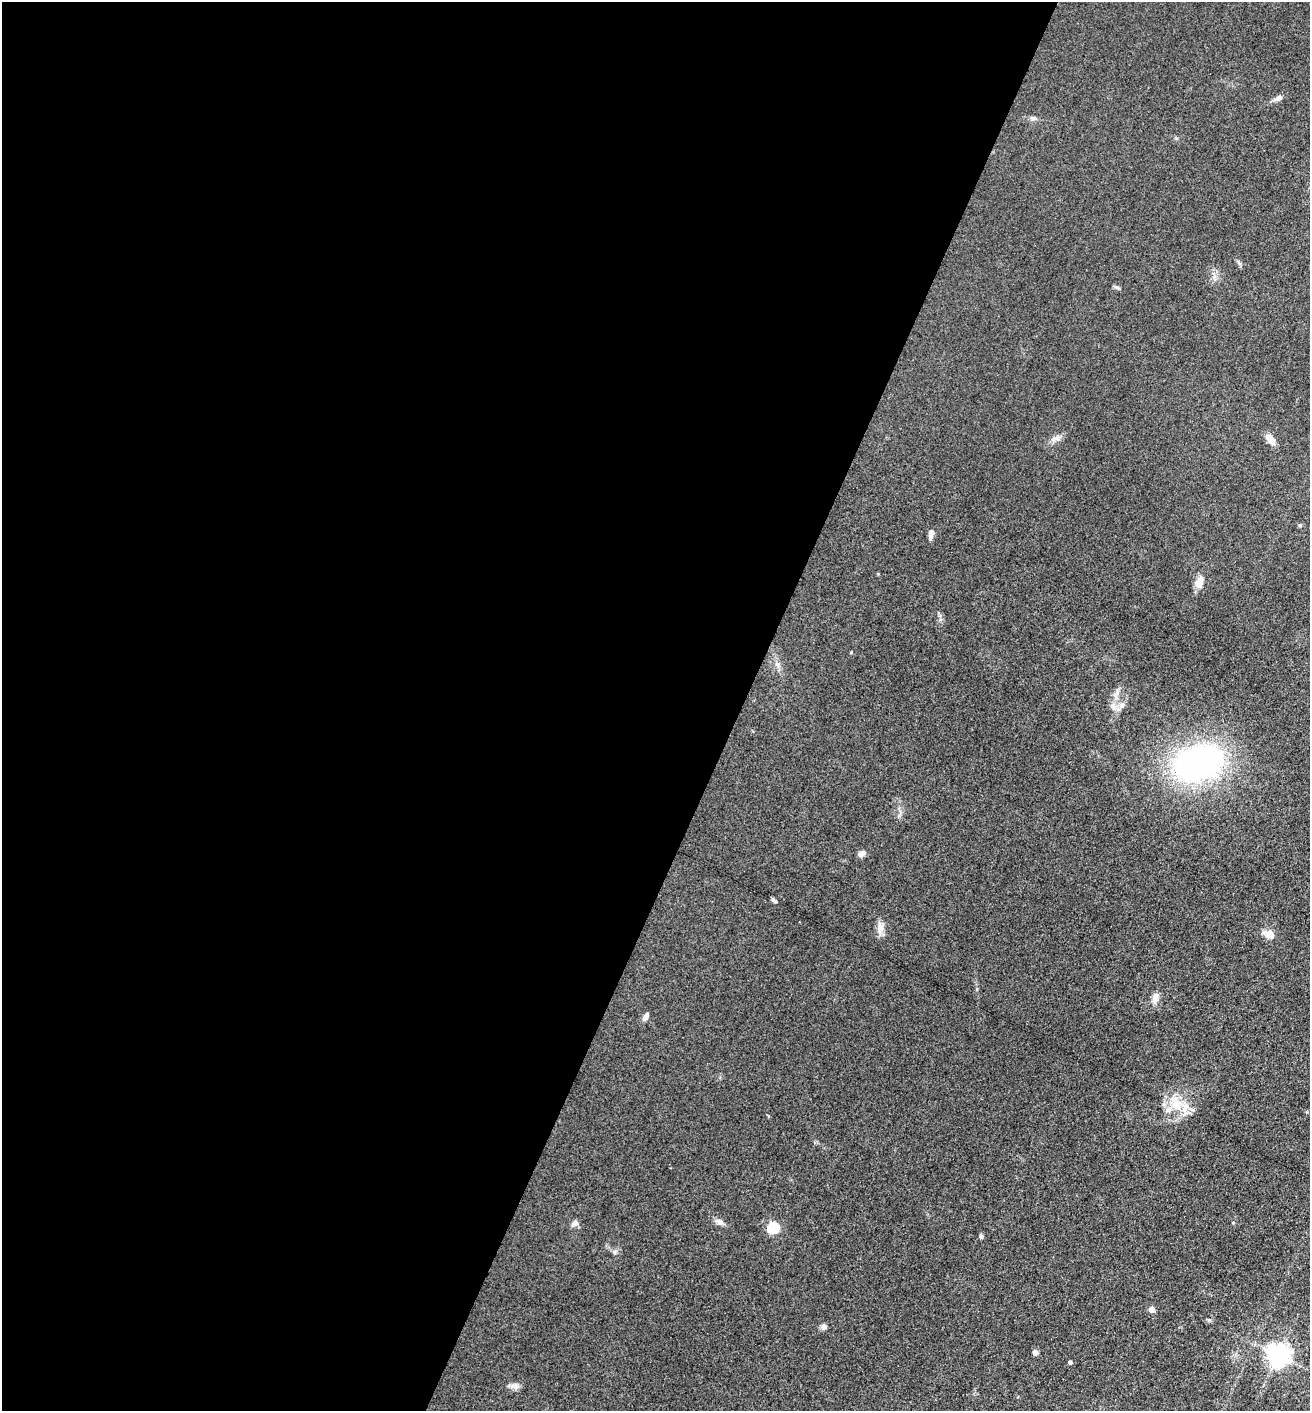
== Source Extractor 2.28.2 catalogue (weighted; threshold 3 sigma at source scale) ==
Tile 5 of 4 x 4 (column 1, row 2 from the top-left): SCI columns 145-1452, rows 2818-4226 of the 5651 x 5636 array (HDU 1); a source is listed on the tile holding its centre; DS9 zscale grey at full resolution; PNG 1312 x 1413 px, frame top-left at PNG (2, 2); no overlay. Shown black and unused: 57% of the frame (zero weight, under 3 of 5 exposures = <1% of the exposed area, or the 3 px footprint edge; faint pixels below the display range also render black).
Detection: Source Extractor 2.28.2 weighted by HDU 2 'WHT'; one run over the whole footprint, this tile lists its part. Background 0.151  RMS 0.0098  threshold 0.0443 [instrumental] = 3 sigma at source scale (4.5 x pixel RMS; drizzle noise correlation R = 1.50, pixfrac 1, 0.05/0.05 arcsec/px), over >= 5 px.
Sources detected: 30; all 30 listed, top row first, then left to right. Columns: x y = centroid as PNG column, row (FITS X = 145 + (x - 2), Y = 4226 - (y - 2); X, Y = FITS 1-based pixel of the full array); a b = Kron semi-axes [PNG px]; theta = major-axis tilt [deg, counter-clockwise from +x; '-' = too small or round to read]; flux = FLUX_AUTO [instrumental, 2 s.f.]
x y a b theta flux
1279 98 11 6 19 3.7
1033 118 7 5 19 2.2
1116 287 9 4 -26 1.9
1057 438 8 6 44 3.5
1270 439 11 7 -49 10
931 534 12 5 78 4.9
1199 582 15 9 61 8.4
851 652 3 3 - 0.73
777 664 7 5 -44 2.4
1116 694 20 5 67 6.2
1122 705 10 7 45 5
1198 763 49 33 20 260
862 853 11 6 35 3.8
773 900 10 4 -54 1.8
880 928 15 9 83 7.1
1270 934 12 10 -26 8.4
1155 998 16 7 74 6
645 1017 10 5 62 4
1176 1105 16 12 82 17
719 1222 12 7 -29 4.4
574 1224 10 7 26 3.7
773 1228 6 6 - 88
981 1236 6 5 - 1.8
1152 1309 5 5 - 8.4
1209 1320 6 4 -44 1.3
823 1327 8 6 67 3.2
1035 1352 7 6 - 3.2
1278 1355 7 7 - 750
1070 1362 4 4 - 2.3
515 1386 14 6 -13 4.1
Unlisted compact peaks at least as high as the median listed source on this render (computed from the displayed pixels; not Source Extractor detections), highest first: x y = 614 1252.